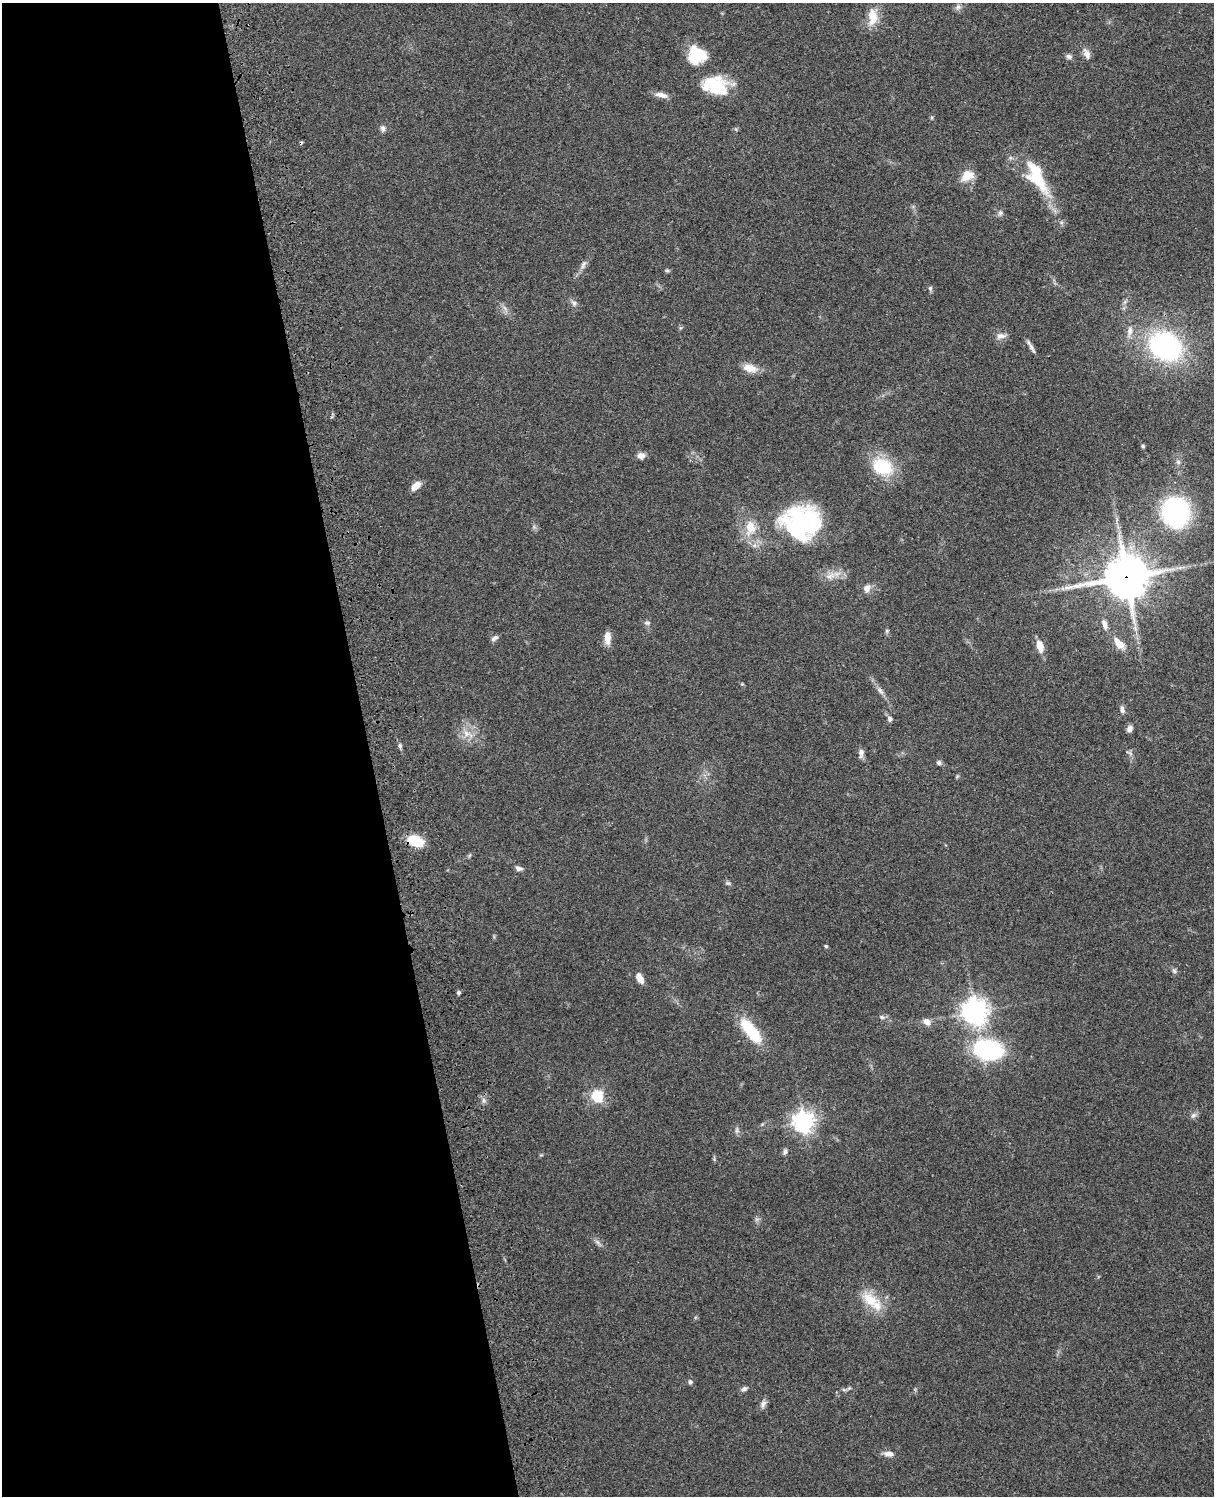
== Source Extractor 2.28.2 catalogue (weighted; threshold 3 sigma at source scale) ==
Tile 5 of 4 x 3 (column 1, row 2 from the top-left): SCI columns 119-1330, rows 1659-3152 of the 5085 x 4924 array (HDU 1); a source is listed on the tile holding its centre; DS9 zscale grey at full resolution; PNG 1216 x 1498 px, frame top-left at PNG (2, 3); no overlay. Shown black and unused: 30% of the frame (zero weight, under 3 of 4 exposures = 6% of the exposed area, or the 3 px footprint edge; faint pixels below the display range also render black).
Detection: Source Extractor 2.28.2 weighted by HDU 2 'WHT'; one run over the whole footprint, this tile lists its part. Background 0.104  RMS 0.0065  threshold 0.0294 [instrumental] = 3 sigma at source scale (4.5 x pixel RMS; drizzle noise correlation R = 1.50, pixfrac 1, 0.05/0.05 arcsec/px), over >= 5 px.
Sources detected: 77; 1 cosmic-ray / hot-pixel residue — not listed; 5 inside a brighter listed object's ellipse — not listed separately; the other 71 listed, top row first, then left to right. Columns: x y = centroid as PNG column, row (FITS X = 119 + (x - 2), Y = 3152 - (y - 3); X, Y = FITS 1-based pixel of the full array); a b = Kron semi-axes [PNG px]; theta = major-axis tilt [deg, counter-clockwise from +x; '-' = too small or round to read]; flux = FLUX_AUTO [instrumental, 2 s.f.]
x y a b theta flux
958 7 9 7 34 2.2
873 17 23 12 88 12
1087 54 16 8 -67 3.9
697 55 20 19 - 23
1069 56 9 6 -16 2
715 87 31 20 10 25
661 95 16 7 -12 4.4
383 128 8 7 - 2
967 176 17 13 33 9
1037 177 48 17 -64 30
1000 213 7 7 - 1.7
583 265 13 6 66 2.6
667 270 5 5 - 0.92
930 288 7 5 88 1.3
574 303 9 6 -50 2.1
1130 331 16 8 82 4.7
1001 336 13 8 9 3.7
1165 346 25 21 -35 130
1032 348 18 4 -61 2.5
750 368 19 9 -14 7.4
1143 446 5 4 - 0.87
641 455 8 7 - 3.9
1178 462 7 5 -47 1.4
882 467 27 21 -25 28
415 486 12 6 43 5.9
1176 512 21 19 -79 110
799 527 54 39 -78 71
750 528 20 14 90 14
830 576 16 9 19 6
1126 577 15 14 - 2100
867 588 12 9 62 3.8
647 623 8 6 -1 1.6
1104 624 13 7 -74 3.6
1135 628 7 5 -47 1.5
887 631 7 4 -90 1
494 638 9 5 33 2
607 638 15 7 -90 6
1119 644 14 7 -48 8.8
1040 646 10 6 -75 8.9
742 684 4 4 - 0.63
880 691 12 6 -47 2.8
1122 709 9 5 -78 2.5
890 719 6 5 - 1.9
1129 729 8 6 65 2.9
467 733 16 9 -28 7
400 746 6 5 - 1.3
861 753 11 6 84 3
939 763 6 6 - 1.4
415 841 19 11 -19 15
519 868 9 5 -10 2.5
728 883 7 5 -40 1.2
826 946 4 4 - 0.89
1174 971 7 5 -68 1.4
640 978 12 7 -60 5.4
458 992 5 5 - 1.3
975 1012 10 9 - 520
882 1017 7 5 -21 1.3
927 1022 10 8 -30 3.6
751 1031 33 12 -51 27
988 1050 31 20 -11 73
597 1096 17 16 - 15
1193 1115 9 6 27 2
803 1122 7 7 - 420
785 1152 8 5 82 1.5
597 1242 7 4 -70 1.5
870 1300 26 15 -40 17
690 1382 5 5 - 1.8
744 1389 8 6 33 1.8
844 1390 7 4 -19 1
763 1404 13 7 70 2.6
889 1454 13 6 -6 3.7
Overlapping masked pixels (flux is a lower limit): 2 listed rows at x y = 1126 577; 415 841